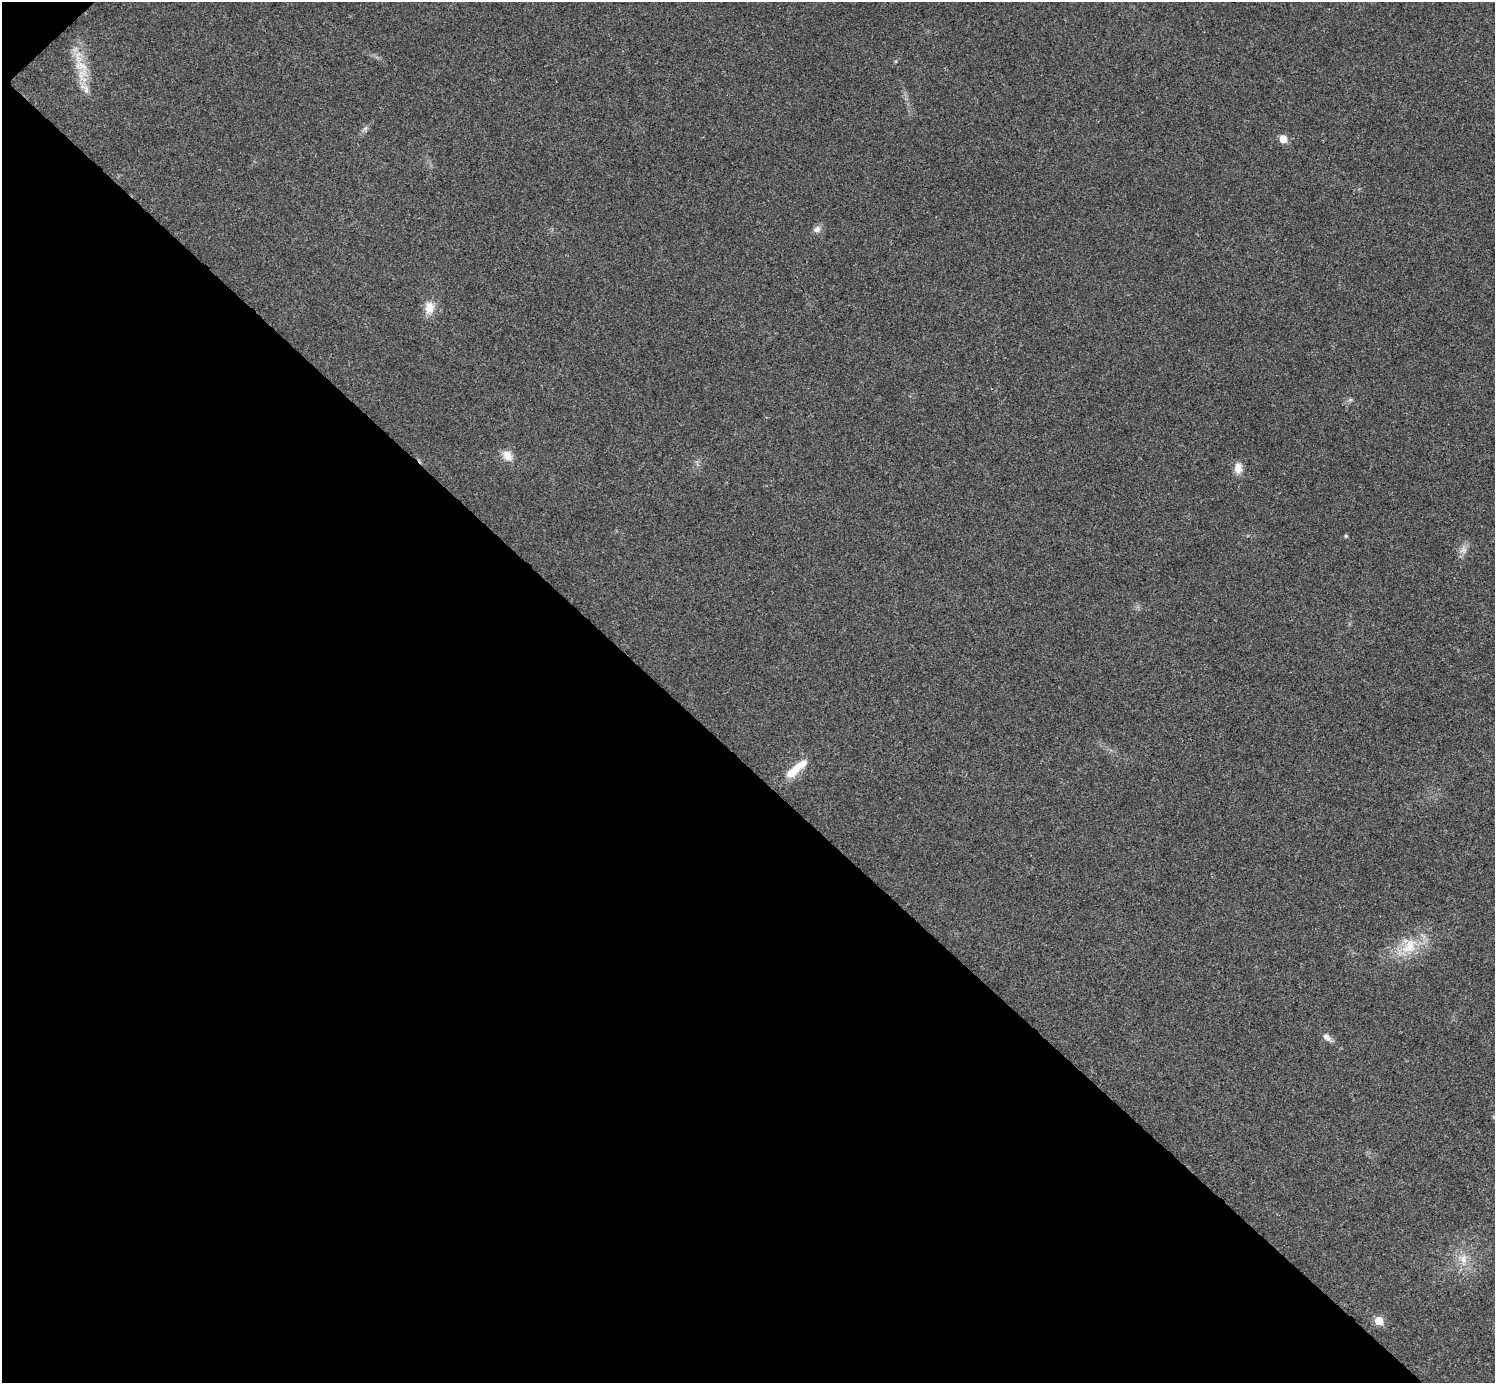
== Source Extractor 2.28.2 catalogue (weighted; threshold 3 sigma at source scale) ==
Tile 9 of 4 x 4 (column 1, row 3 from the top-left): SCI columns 7-1499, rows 1682-3062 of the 5991 x 5991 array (HDU 1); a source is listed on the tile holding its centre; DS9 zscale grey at full resolution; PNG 1497 x 1385 px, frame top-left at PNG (2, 2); no overlay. Shown black and unused: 45% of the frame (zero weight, under 3 of 4 exposures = <1% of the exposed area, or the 3 px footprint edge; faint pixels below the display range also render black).
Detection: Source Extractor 2.28.2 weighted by HDU 2 'WHT'; one run over the whole footprint, this tile lists its part. Background 0.0218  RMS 0.0053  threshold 0.0241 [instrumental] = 3 sigma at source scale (4.5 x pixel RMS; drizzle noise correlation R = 1.50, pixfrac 1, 0.05/0.05 arcsec/px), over >= 5 px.
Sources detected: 15; all 15 listed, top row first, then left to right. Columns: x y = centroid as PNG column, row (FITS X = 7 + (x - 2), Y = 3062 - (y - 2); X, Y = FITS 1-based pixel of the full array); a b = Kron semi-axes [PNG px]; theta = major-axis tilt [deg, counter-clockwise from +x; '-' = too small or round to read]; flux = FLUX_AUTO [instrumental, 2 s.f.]
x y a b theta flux
81 66 20 12 -28 8.1
85 89 17 8 -50 4
1283 139 6 5 - 9.3
817 229 10 8 35 2.4
429 308 15 11 82 7
1350 400 7 4 18 0.88
507 456 15 10 -51 5
1238 468 13 10 -89 4.4
1346 536 5 4 - 0.75
1463 550 9 8 - 2.6
796 769 34 9 40 11
1409 946 26 17 45 16
1327 1037 11 7 -38 2.6
1463 1259 15 10 -82 5.9
1379 1321 6 5 - 12